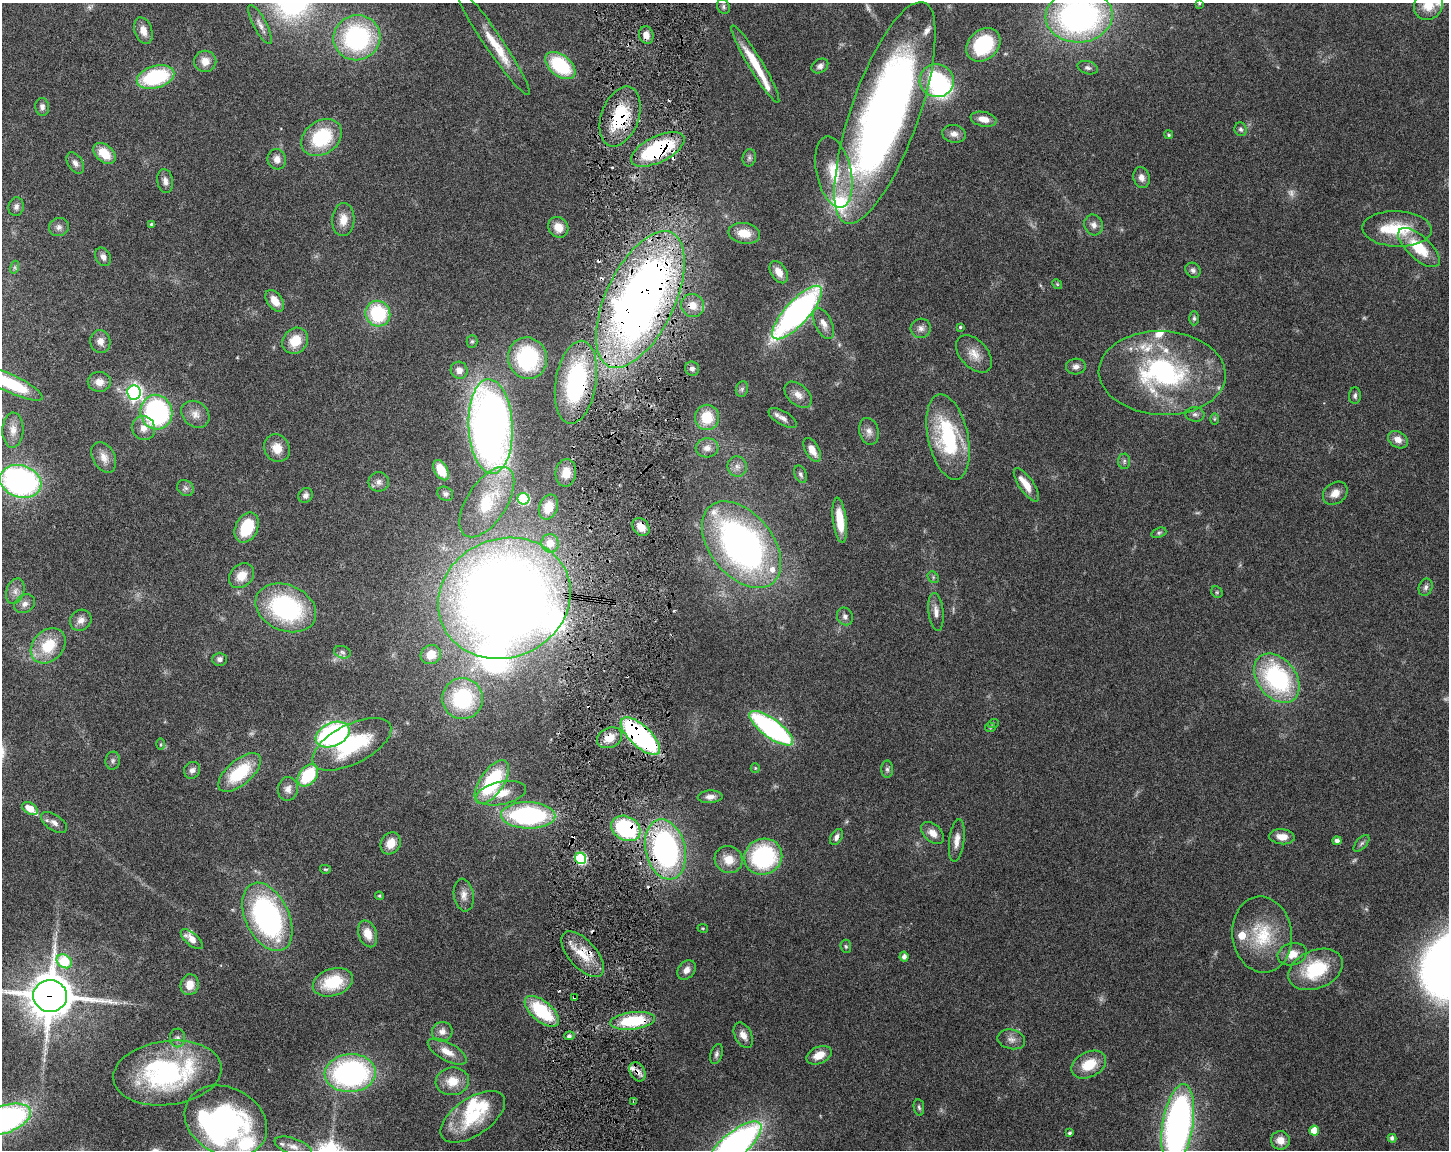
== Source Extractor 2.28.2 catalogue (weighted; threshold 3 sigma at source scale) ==
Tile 8 of 3 x 4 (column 2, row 3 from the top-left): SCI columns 1667-3113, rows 1150-2297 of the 4668 x 4598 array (HDU 1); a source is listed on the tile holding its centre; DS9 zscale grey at full resolution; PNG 1451 x 1152 px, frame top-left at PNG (2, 3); each listed source drawn as its Kron ellipse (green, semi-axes under 4 px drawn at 4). Shown black and unused: <1% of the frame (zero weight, under 3 of 6 exposures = <1% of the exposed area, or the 3 px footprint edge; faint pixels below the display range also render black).
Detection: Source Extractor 2.28.2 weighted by HDU 2 'WHT'; one run over the whole footprint, this tile lists its part. Background 0.105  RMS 0.0046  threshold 0.0189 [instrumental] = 3 sigma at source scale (4.09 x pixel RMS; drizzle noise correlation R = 1.36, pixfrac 0.8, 0.05/0.05 arcsec/px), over >= 5 px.
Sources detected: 244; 6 too faint to see at this stretch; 5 inside a brighter object's white glare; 5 cosmic-ray / hot-pixel residue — neither listed nor drawn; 23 inside a brighter listed object's ellipse — not listed separately; the other 205 listed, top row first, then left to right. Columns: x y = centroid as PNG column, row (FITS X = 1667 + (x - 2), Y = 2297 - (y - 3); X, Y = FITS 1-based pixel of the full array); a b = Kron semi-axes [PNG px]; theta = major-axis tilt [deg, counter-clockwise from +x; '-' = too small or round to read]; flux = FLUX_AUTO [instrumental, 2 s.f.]
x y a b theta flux
1199 3 4 4 - 0.47
1428 5 15 14 - 8.1
723 7 7 6 - 0.97
1079 16 33 26 4 150
260 24 22 6 -62 2.9
143 31 14 8 -71 3.9
646 35 9 7 -74 3.3
357 38 23 22 - 61
493 41 64 9 -56 11
983 45 19 14 43 29
205 61 11 10 - 4.3
755 64 45 7 -59 14
560 65 17 10 -38 27
820 66 9 6 34 1.8
1088 68 10 6 -15 1.3
155 77 19 11 16 37
937 81 17 16 - 42
42 107 9 7 -83 1.7
885 113 117 34 70 330
620 117 31 18 70 26
984 119 13 7 -12 4.2
1241 129 7 6 - 1.3
954 134 12 9 -10 2.6
1169 135 4 4 - 0.64
321 137 22 16 35 26
658 149 29 13 26 39
104 153 13 8 -41 9.2
749 158 9 6 79 1.2
277 159 10 9 - 3
75 163 12 7 -57 2
834 172 36 17 -77 16
1142 178 10 8 -76 2.6
165 181 12 8 -80 2.3
16 207 9 7 80 1.7
343 220 16 11 86 5.5
151 224 4 4 - 0.79
1094 225 10 9 - 2.4
59 227 10 9 - 2.1
558 227 11 9 -53 5.6
1397 229 34 17 -3 19
744 233 16 10 -9 6.9
1419 247 26 11 -43 16
103 257 10 7 -62 2
15 267 7 4 72 0.66
1193 270 8 7 - 1.5
779 272 12 7 -58 4.3
1057 284 5 4 - 0.51
640 300 74 34 65 350
275 301 12 7 -55 4.9
693 305 12 11 - 5.2
797 312 34 12 47 150
378 314 13 12 - 30
1194 318 7 5 90 0.93
823 323 17 8 -64 3.6
960 327 3 3 - 0.53
921 328 10 9 - 2.3
100 341 11 10 - 3.1
295 341 14 12 48 9.2
472 341 6 5 - 0.75
974 354 22 13 -47 5.8
527 358 21 19 -69 38
1076 366 10 8 5 1.9
692 369 7 7 - 1.4
459 370 8 8 - 2.9
1162 373 63 42 -3 78
99 382 11 10 - 3.6
576 382 42 20 81 56
11 384 35 9 -25 27
742 389 8 6 76 1
134 392 7 7 - 140
798 395 16 10 -42 3.6
1355 396 8 6 90 1.1
156 412 17 16 - 77
195 414 15 12 -40 4.2
1195 414 9 7 -8 1.6
707 417 13 12 - 12
783 418 16 6 -30 2.5
1214 419 6 4 89 0.55
491 426 47 22 -87 330
144 428 12 11 - 3.8
13 430 17 10 88 4
869 431 13 9 -75 2.8
948 437 43 20 -77 43
1398 440 11 8 -32 3.7
277 448 14 12 -65 5.8
707 448 11 9 5 2.8
812 450 13 7 -61 4.9
104 457 16 11 -61 4.1
1124 461 7 6 - 1.1
737 467 10 9 - 2.4
441 470 11 6 -60 11
566 473 14 10 82 6.2
801 474 9 6 -68 1.4
21 481 21 16 -18 110
379 482 10 9 - 2.2
1026 485 19 7 -55 5.9
185 488 9 7 -34 1.5
1335 493 13 10 38 4.3
445 494 8 6 -30 1.3
306 495 8 6 49 1.6
523 499 6 5 - 40
487 502 40 20 57 19
548 507 13 9 69 5.7
840 520 23 6 -83 9.9
641 527 10 7 -48 4.7
247 528 16 11 64 18
1159 533 8 4 20 0.81
550 543 9 8 - 4.1
741 545 50 31 -51 160
241 576 14 11 43 6.5
933 577 6 5 - 0.74
1426 587 9 6 68 1.6
15 591 13 8 72 2.8
1217 592 6 5 - 0.68
504 598 67 59 23 580
25 604 11 8 32 2.4
286 608 31 23 -23 57
936 612 19 7 -84 3.2
845 616 9 7 -59 1.9
81 620 11 10 - 3
48 646 20 15 47 15
342 652 8 6 -18 1.1
431 655 10 9 - 8.1
219 659 7 6 - 1.6
1277 678 27 19 -51 59
462 699 20 20 - 39
993 724 5 3 - 0.41
990 727 5 5 - 0.55
771 728 26 9 -36 90
333 735 18 11 24 83
640 736 25 10 -43 85
609 738 13 10 25 6
161 744 6 4 89 0.58
352 744 43 19 27 37
113 761 9 7 80 1.3
755 768 5 4 - 0.48
887 769 8 6 90 1.1
192 770 9 8 - 1.9
240 772 26 12 40 22
308 775 12 8 51 23
492 782 25 12 56 40
288 789 12 10 83 2.7
501 793 25 11 12 9.3
710 797 12 6 2 2.3
30 809 8 5 -32 6.2
528 815 27 13 -1 69
54 822 14 7 -34 2.6
626 828 15 12 -28 44
933 833 13 8 -41 3.7
836 837 9 5 60 1.7
1282 837 12 7 -5 4.8
957 840 21 7 83 3.9
1337 841 4 4 - 1.9
391 843 11 9 60 5.8
1361 843 10 5 48 1.1
665 849 30 20 -77 100
763 857 19 17 24 48
580 858 6 5 - 45
729 860 14 13 - 6.6
325 869 5 3 - 0.49
464 895 16 10 -81 3.3
379 896 4 3 - 0.5
267 917 36 22 -65 98
703 928 5 3 - 0.36
368 934 14 9 -71 5.6
1262 935 38 30 -83 23
192 939 13 6 -40 4.4
846 946 7 5 -86 0.77
583 954 28 13 -48 11
1292 954 14 11 15 5.6
904 957 5 4 - 1.8
64 961 8 6 -34 32
1316 969 28 19 23 25
686 970 10 8 51 2.6
333 982 20 13 18 19
190 985 10 9 - 5
50 996 17 16 - 1500
574 997 3 2 - 0.53
542 1011 21 10 -40 26
633 1021 22 8 7 24
442 1032 10 9 - 2.9
743 1035 13 8 -64 3.6
569 1036 5 4 - 1.1
177 1038 9 7 -89 1.6
1011 1039 14 9 -12 2.9
447 1052 21 9 -29 5
716 1054 10 6 72 1.3
819 1055 13 8 24 6.4
1089 1065 18 12 27 11
638 1072 10 7 -60 2.6
167 1073 54 32 7 69
350 1073 25 19 4 93
452 1081 17 14 8 7.3
634 1101 3 3 - 0.58
919 1107 8 5 -80 0.89
473 1117 37 18 34 23
4 1119 28 13 19 140
226 1121 43 33 -27 87
1178 1125 41 15 81 190
1314 1130 5 5 - 7.6
1069 1133 4 3 - 0.65
1392 1138 4 4 - 1.5
1280 1140 9 9 - 4.5
735 1145 33 12 40 180
293 1147 19 8 -19 3.9
Overlapping masked pixels (flux is a lower limit): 18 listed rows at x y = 646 35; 620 117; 658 149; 640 300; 693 305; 576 382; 641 527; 640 736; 609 738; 626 828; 665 849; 580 858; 583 954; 50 996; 574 997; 633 1021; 638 1072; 634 1101
Isophote crosses this tile's border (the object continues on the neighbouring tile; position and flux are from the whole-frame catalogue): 8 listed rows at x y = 1199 3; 1428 5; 1079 16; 11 384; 50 996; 4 1119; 1178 1125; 735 1145